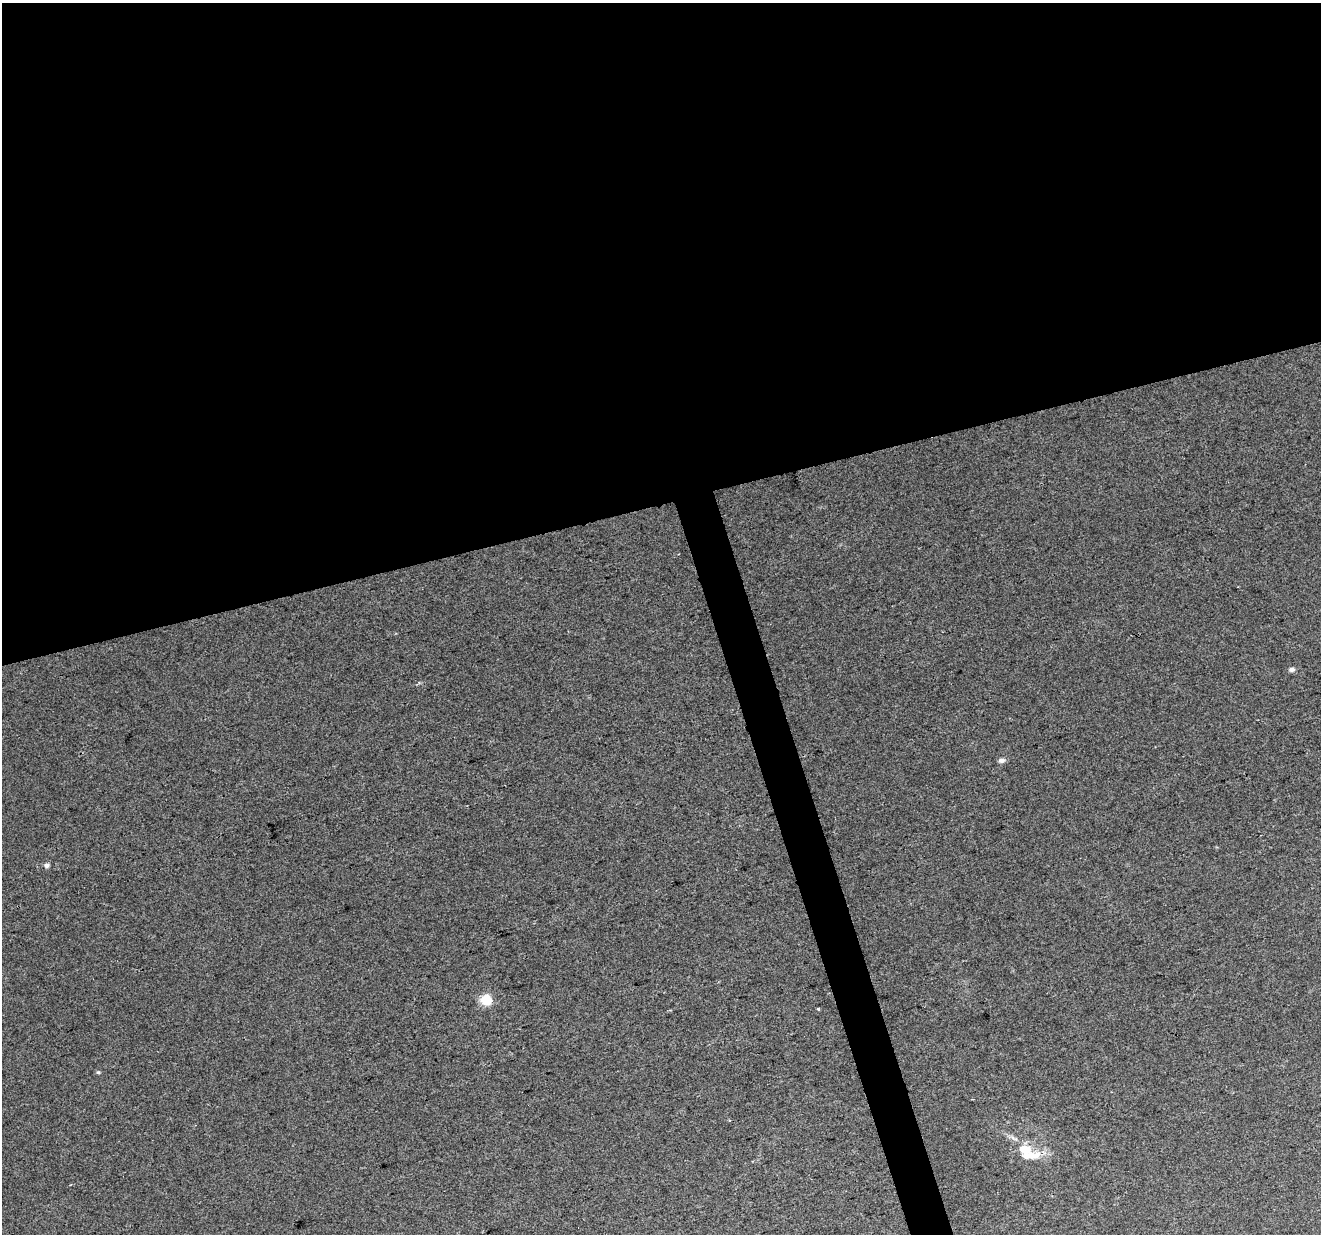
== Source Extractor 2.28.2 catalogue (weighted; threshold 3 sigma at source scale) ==
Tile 2 of 4 x 4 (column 2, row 1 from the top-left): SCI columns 1320-2638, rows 3750-4981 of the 5276 x 5088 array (HDU 1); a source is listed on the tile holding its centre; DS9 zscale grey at full resolution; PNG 1323 x 1236 px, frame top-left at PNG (2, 3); no overlay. Shown black and unused: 43% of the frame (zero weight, under 2 of 3 exposures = <1% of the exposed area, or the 3 px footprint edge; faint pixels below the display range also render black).
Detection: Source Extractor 2.28.2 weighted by HDU 2 'WHT'; one run over the whole footprint, this tile lists its part. Background 0.0181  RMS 0.0066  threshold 0.0297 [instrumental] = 3 sigma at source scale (4.5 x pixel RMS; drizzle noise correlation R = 1.50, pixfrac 1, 0.0396/0.0396 arcsec/px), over >= 5 px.
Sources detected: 9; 1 inside a brighter listed object's ellipse — not listed separately; the other 8 listed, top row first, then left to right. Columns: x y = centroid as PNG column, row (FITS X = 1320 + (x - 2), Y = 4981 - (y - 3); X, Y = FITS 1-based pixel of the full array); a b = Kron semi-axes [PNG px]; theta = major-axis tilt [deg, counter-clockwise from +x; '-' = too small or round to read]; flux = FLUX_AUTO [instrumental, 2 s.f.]
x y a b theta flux
1292 669 7 5 2 2
1002 760 7 5 15 2.8
47 865 6 5 - 1.9
486 1000 8 8 - 17
818 1009 3 3 - 0.84
98 1072 5 4 - 0.81
730 1120 3 2 - 1
1025 1149 15 11 -8 11